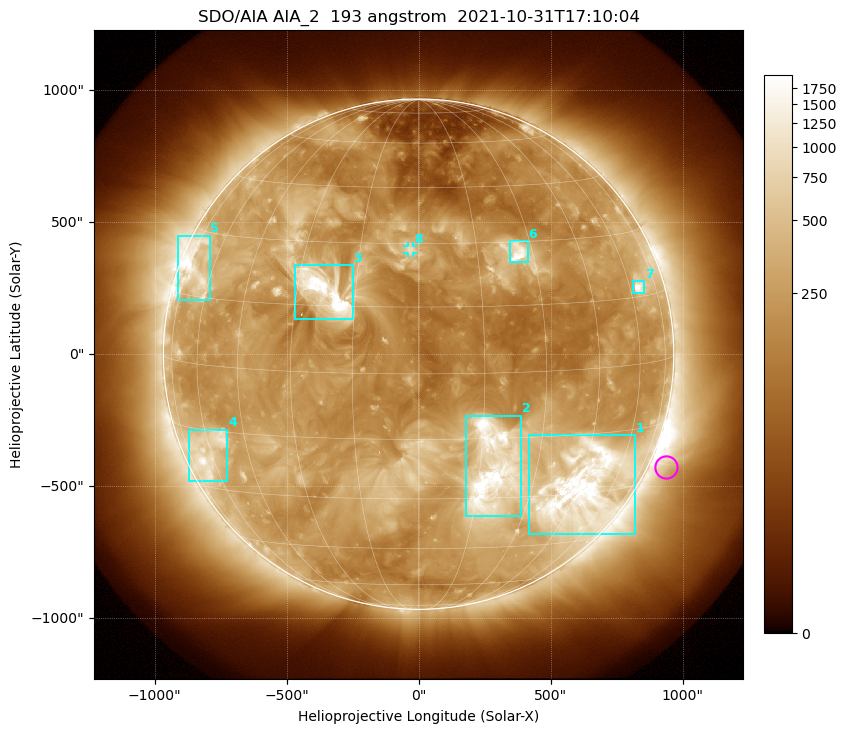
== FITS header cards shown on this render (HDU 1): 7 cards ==
TELESCOP= 'SDO/AIA '           / For AIA: SDO/AIA
INSTRUME= 'AIA_2   '           / For AIA: AIA_ATA1, AIA_ATA2, AIA_ATA3 or AIA_AT
WAVELNTH=                  193 / [angstrom] Wavelength
WAVEUNIT= 'angstrom'           / Wavelength unit: angstrom
DATE-OBS= '2021-10-31T17:10:04.846' / [ISO] Date when observation started; ISO 8
CTYPE1  = 'HPLN-TAN'           / CTYPE1: HPLN
CTYPE2  = 'HPLT-TAN'           / CTYPE2: HPLT

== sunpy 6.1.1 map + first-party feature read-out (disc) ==
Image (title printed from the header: SDO/AIA AIA_2  193 angstrom  2021-10-31T17:10:04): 1024 x 1024 px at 2.4 arcsec/px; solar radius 967 arcsec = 403 px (full disc in frame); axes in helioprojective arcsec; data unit not stated in the header (colour bar unlabelled)
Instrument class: DISC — disc imager (sunpy class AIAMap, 193 A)
Bright regions (active regions / flare kernels): reference = the median radial profile (limb darkening/brightening removed); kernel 9 px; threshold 5 sigma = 516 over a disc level ~220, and >= 1.15x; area >= 12 px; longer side >= 10 px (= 24 arcsec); searched inside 0.97 R_sun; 8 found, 8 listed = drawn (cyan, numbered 1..; 1 of them under ~33 arcsec drawn as corner ticks so the feature stays visible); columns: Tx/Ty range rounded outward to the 5 arcsec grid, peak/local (2 s.f.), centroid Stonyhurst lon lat
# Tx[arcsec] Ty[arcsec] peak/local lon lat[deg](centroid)
1 420..820 -685..-305 13 +47 -29
2 180..390 -615..-230 14 +18 -23
3 -470..-250 130..335 15 -23 +18
4 -870..-725 -480..-285 6 -61 -21
5 -910..-790 205..450 8.9 -69 +21
6 345..415 345..430 7.9 +26 +27
7 810..855 230..275 9.8 +64 +17
8 -40..-20 385..410 3.7 -2 +28
Off-limb structures (1.02-1.3 R_sun): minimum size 162 px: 5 found; the strongest spans PA ~215..270 deg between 1.02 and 1.3 R_sun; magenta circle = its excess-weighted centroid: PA ~245 deg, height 1.07 R_sun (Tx ~935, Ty ~-430 arcsec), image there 1.7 x the reference